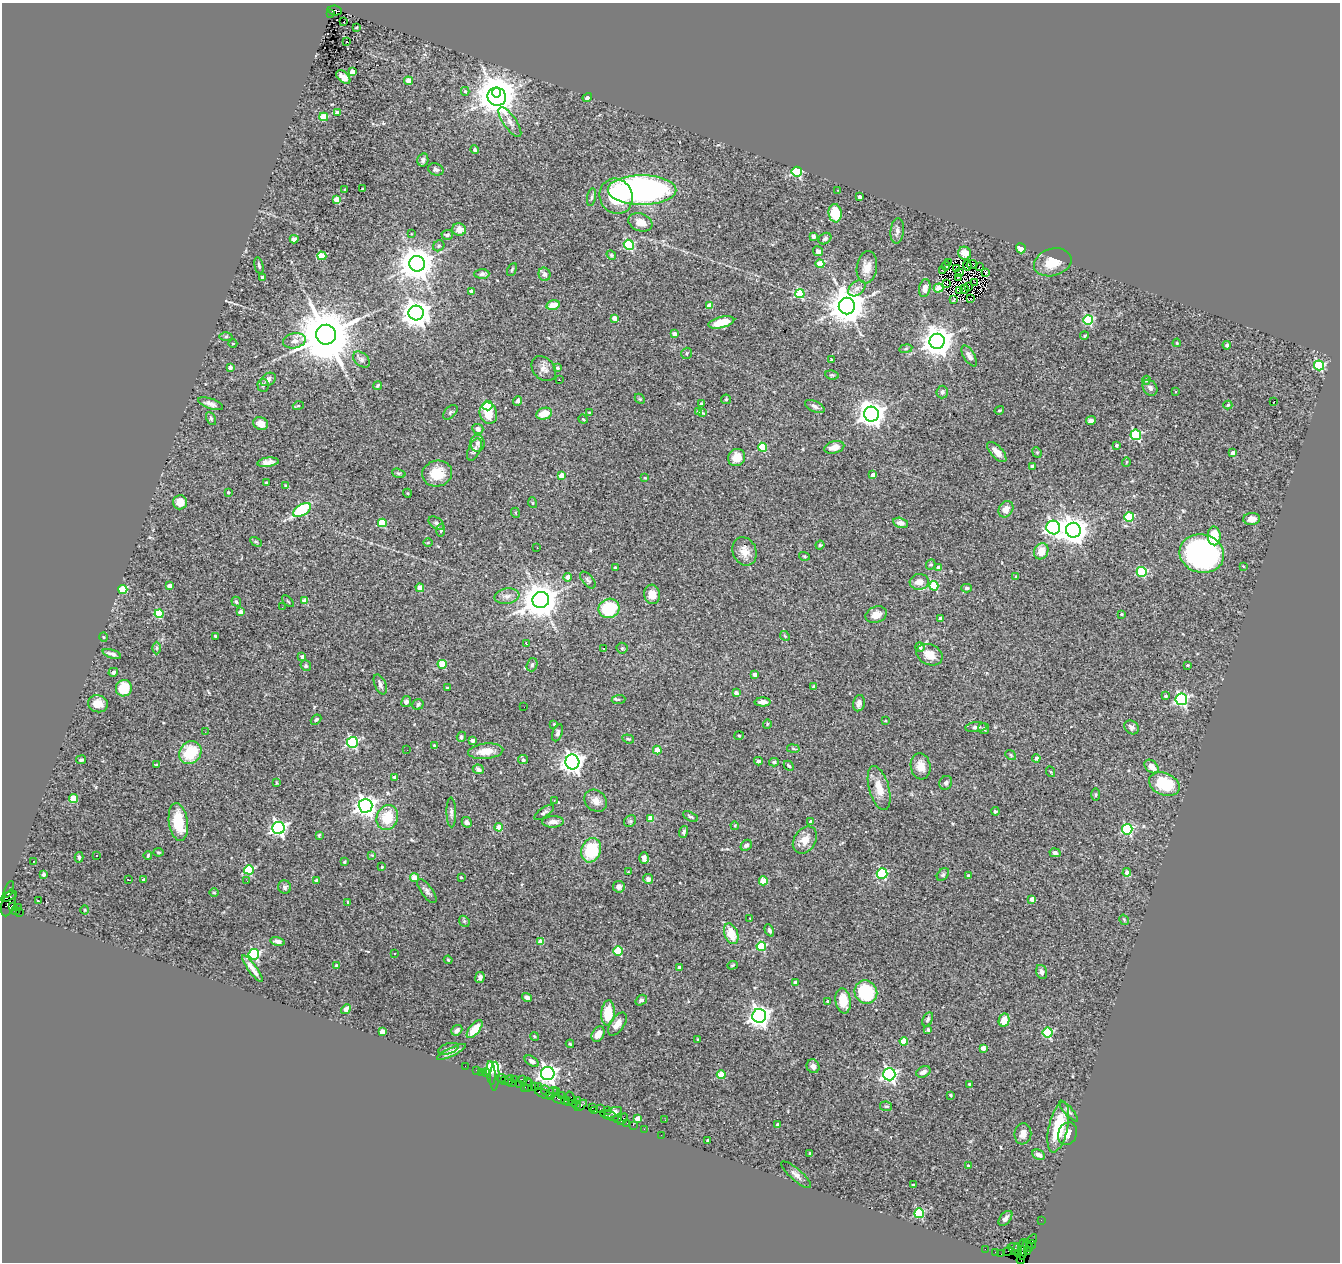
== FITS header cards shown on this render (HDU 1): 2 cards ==
NAXIS1  =                 1338
NAXIS2  =                 1260

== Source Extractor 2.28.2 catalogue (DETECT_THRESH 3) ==
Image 1338 x 1260 px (HDU 1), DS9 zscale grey, 1 PNG px = 1 image px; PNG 1342 x 1264 px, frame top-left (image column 1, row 1260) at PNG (2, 3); each listed source drawn as its Kron ellipse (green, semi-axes under 4 px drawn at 4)
Background 2.55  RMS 0.073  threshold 0.218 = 3 sigma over >= 5 px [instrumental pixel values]
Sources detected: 460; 1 with non-positive FLUX_AUTO (blend fragments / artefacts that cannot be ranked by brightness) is neither listed nor drawn; the other 459 listed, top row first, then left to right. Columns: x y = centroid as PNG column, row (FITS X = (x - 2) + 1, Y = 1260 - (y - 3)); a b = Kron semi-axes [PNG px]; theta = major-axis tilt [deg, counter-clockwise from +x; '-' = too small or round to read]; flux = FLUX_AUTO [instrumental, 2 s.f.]
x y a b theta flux
335 11 7 5 -6 1100
330 14 3 3 - 520
344 22 3 2 - 11
356 27 3 2 - 5.7
346 42 3 3 - 73
352 72 4 4 - 74
343 77 8 5 -41 34
408 81 4 4 - 70
465 91 4 3 - 8.4
497 93 5 4 - 5000
497 97 9 9 - 12000
587 97 5 4 - 10
337 113 4 3 - 39
324 117 4 4 - 140
510 122 17 6 -55 29
475 150 4 4 - 7.5
423 160 6 5 - 14
436 169 8 6 -19 14
797 172 5 5 - 570
345 189 3 3 - 6.1
363 189 3 3 - 9.1
642 190 34 14 0 1700
837 190 2 2 - 3.5
616 196 18 16 -63 180
592 197 9 3 79 8.7
859 197 3 3 - 23
337 199 4 4 - 85
835 213 9 6 -83 140
640 222 12 9 -20 53
459 229 7 6 - 43
897 231 12 7 84 22
411 234 3 2 - 3
447 235 5 5 - 15
813 236 4 3 - 12
294 239 4 4 - 16
825 239 7 5 35 13
629 245 5 5 - 420
439 246 6 5 - 7.9
1021 248 5 5 - 37
818 251 5 5 - 16
965 253 6 6 - 36
611 255 5 4 - 6
322 256 4 4 - 140
1053 262 19 13 17 91
949 263 3 2 - 3
417 264 8 7 - 10000
820 264 4 4 - 140
972 264 6 2 11 5.9
967 265 5 2 - 5.3
259 266 9 4 -77 9.9
946 266 4 2 - 6.9
979 266 3 2 - 3.5
867 267 16 10 82 53
512 269 7 3 63 6.7
956 269 2 2 - 3.2
942 270 3 2 - 2.7
959 272 4 2 - 0.98
985 273 3 2 - 7.1
482 274 7 4 2 12
544 274 7 6 - 17
262 277 3 3 - 9.4
958 277 3 2 - 5.5
975 282 3 2 - 3.5
947 283 4 2 - 1.7
968 286 3 2 - 4.3
857 288 10 6 39 23
925 288 9 5 79 43
939 288 5 4 - 150
964 289 4 2 - 2.9
960 290 3 2 - 4.3
472 291 4 4 - 14
800 294 4 4 - 260
971 298 2 2 - 1.8
954 300 4 2 - 3
553 305 7 4 14 53
709 306 4 4 - 73
847 306 8 8 - 12000
416 313 7 7 - 5400
614 318 4 4 - 45
1088 320 5 5 - 310
721 322 13 5 14 89
674 334 4 4 - 33
326 335 10 10 - 36000
226 336 6 4 1 7.1
1084 336 4 4 - 6.6
294 341 11 7 12 30
937 341 7 7 - 7900
1177 343 4 3 - 3.4
233 344 4 3 - 4.1
1227 345 4 4 - 16
906 349 7 3 9 6.4
686 353 6 5 - 8.5
969 356 12 5 -59 24
361 359 9 6 -40 17
831 360 3 2 - 4.8
1319 365 5 5 - 390
230 368 3 3 - 25
557 368 4 3 - 11
544 369 14 10 -46 31
832 375 7 4 -8 7.1
268 379 8 6 32 26
559 380 3 2 - 8.1
1146 380 4 4 - 6.7
263 385 6 5 - 9.1
378 385 4 4 - 6.5
1150 388 8 6 -52 21
1175 391 3 3 - 12
942 392 6 5 - 14
640 399 6 4 -44 6.2
726 399 5 4 - 5.7
518 401 4 4 - 14
1274 401 4 2 - 33
211 404 13 5 -19 22
701 404 4 3 - 8.2
1228 405 4 3 - 9.5
298 406 5 3 - 4.6
487 406 5 5 - 320
815 407 10 5 -24 15
999 410 5 3 - 5.5
698 411 4 3 - 16
450 412 8 5 45 11
589 412 3 3 - 5.7
488 413 11 8 -75 85
703 413 4 2 - 5.7
544 414 8 6 16 62
871 414 7 7 - 4800
211 418 7 4 -64 8.7
583 419 5 4 - 4.9
1091 420 5 4 - 25
261 424 7 6 - 44
478 429 5 5 - 22
1136 435 5 5 - 460
477 443 8 7 - 21
1116 446 3 3 - 9.2
762 447 4 4 - 210
834 447 10 6 15 35
474 449 12 6 67 20
997 452 12 6 -48 32
1037 452 5 4 - 6.8
1233 453 4 4 - 34
737 457 9 8 - 60
268 462 11 4 7 27
1126 462 5 3 - 3.8
1032 466 3 3 - 17
399 473 7 4 -17 7.6
437 474 15 13 12 100
562 475 4 4 - 62
873 475 4 3 - 30
645 478 3 3 - 5.5
266 483 4 3 - 12
286 486 4 3 - 8.5
228 492 3 3 - 6.6
407 493 4 3 - 4
180 502 7 7 - 43
533 503 5 3 - 4.7
1006 509 9 7 55 39
302 510 10 5 32 350
516 513 5 3 - 4.3
1129 517 5 4 - 250
1252 519 8 6 3 25
382 523 4 4 - 160
436 523 8 5 -35 12
901 523 8 5 -14 25
1053 528 7 6 - 1600
441 530 6 4 87 7.5
1073 530 7 7 - 5200
1214 536 9 6 -88 120
256 542 6 4 -28 6.2
428 543 5 3 - 4.4
820 545 4 4 - 6.7
537 548 2 2 - 2.8
745 551 15 12 -68 50
1041 551 8 7 - 72
1202 553 22 19 -13 1200
804 556 5 3 - 4.7
931 565 5 5 - 6.7
1243 566 4 3 - 3.8
615 568 4 3 - 4.8
938 568 4 4 - 35
1142 572 5 5 - 310
568 577 4 4 - 39
1016 577 4 3 - 6.9
588 580 10 5 -49 12
919 582 9 8 - 47
170 586 4 4 - 35
934 586 5 4 - 240
420 588 4 4 - 82
966 588 5 4 - 8.4
123 589 4 4 - 210
652 594 10 8 -85 46
507 596 12 7 9 27
541 600 8 8 - 12000
288 601 7 2 -45 4.5
305 601 4 4 - 87
236 602 5 4 - 11
282 607 2 2 - 8.5
609 608 10 9 - 300
241 612 4 4 - 35
159 614 4 4 - 240
1122 614 3 2 - 6
876 615 11 8 20 46
941 618 4 4 - 27
215 636 3 3 - 8.2
785 636 5 4 - 4.9
103 637 5 3 - 3.8
526 643 3 2 - 3.5
920 647 5 4 - 22
157 648 6 4 90 7.5
622 648 5 5 - 7.9
603 649 3 2 - 4.4
112 654 9 3 -19 16
930 655 13 10 -23 61
302 657 4 3 - 13
442 664 4 4 - 150
532 665 7 5 72 11
1187 665 3 3 - 4.2
306 666 5 5 - 8.8
113 672 5 4 - 14
755 674 4 3 - 32
380 684 11 5 -67 17
814 687 4 3 - 21
124 688 8 8 - 140
447 688 3 2 - 3.8
736 693 4 3 - 23
1165 696 3 3 - 7.9
619 699 7 3 6 6.2
1181 699 6 6 - 810
406 702 6 5 - 14
763 702 8 4 1 23
859 703 8 5 78 20
98 704 10 8 -14 49
418 704 6 5 - 10
524 707 2 2 - 9.8
316 720 6 4 41 8
885 721 3 2 - 4
554 724 3 3 - 4.3
767 724 5 3 - 3.8
976 727 11 5 5 17
1132 727 8 6 -42 15
984 729 5 5 - 11
205 732 3 2 - 4.5
557 733 9 5 69 12
739 735 5 3 - 5
461 737 5 4 - 9.7
628 739 6 4 -19 6.1
472 740 4 3 - 14
352 742 5 5 - 490
434 745 3 3 - 5.5
793 749 6 3 -9 6
407 750 2 2 - 5.6
657 750 4 4 - 99
486 751 17 7 6 75
190 753 12 10 51 180
1011 755 6 4 -39 7
1036 758 4 4 - 17
81 760 5 3 - 8.8
523 760 5 4 - 13
758 761 4 3 - 11
572 762 7 7 - 3200
774 762 5 4 - 7.8
157 765 3 2 - 5.7
789 766 5 4 - 8.2
921 766 13 10 -82 48
1151 766 8 5 -43 39
478 769 6 5 - 18
1051 772 5 3 - 4.2
394 777 3 3 - 6.6
277 783 4 2 - 4.1
946 783 7 6 - 14
1164 784 16 11 -23 200
879 788 23 10 -74 74
1096 795 6 3 -90 5.6
74 799 4 4 - 130
554 801 4 3 - 4.1
596 801 12 10 -42 37
366 806 7 7 - 2600
995 811 4 4 - 8.5
451 812 15 5 -88 16
544 812 11 4 35 12
387 817 12 10 68 130
690 817 8 4 -29 8.3
650 818 4 4 - 72
630 821 6 5 - 9.1
811 821 4 3 - 26
178 822 19 9 -82 170
467 822 5 5 - 13
553 822 11 5 2 27
735 826 4 4 - 5.3
499 827 4 4 - 65
278 828 6 6 - 1400
1127 829 5 5 - 490
684 832 6 4 72 10
319 835 3 3 - 5.3
805 840 14 10 56 52
746 845 6 5 - 12
591 850 12 9 68 210
158 852 5 3 - 4.9
1055 853 5 4 - 16
97 855 3 2 - 9.5
148 855 4 3 - 5.3
372 855 4 4 - 4.6
79 857 5 4 - 7.2
644 858 6 4 -88 20
33 861 3 2 - 5.5
344 862 3 2 - 5.6
382 867 3 3 - 5.6
249 870 5 4 - 340
628 872 3 3 - 25
1127 872 4 4 - 35
43 874 4 3 - 14
882 874 5 5 - 400
943 875 7 5 48 9.4
969 876 4 3 - 22
415 878 4 4 - 74
461 878 4 3 - 3.8
648 879 5 5 - 17
128 880 4 2 - 8.5
144 880 4 3 - 24
247 881 3 2 - 3.8
317 881 4 3 - 23
763 881 4 4 - 120
285 887 7 6 - 12
619 887 6 5 - 24
9 889 9 3 69 200
427 891 14 5 -53 20
214 892 4 3 - 4.2
9 896 9 3 26 710
1032 899 4 4 - 35
38 901 3 2 - 7
348 902 3 3 - 5
8 903 14 6 73 1700
12 906 4 3 - 910
18 907 2 2 - 45
16 910 3 2 - 89
85 910 4 3 - 4
19 912 2 2 - 74
750 919 3 2 - 3.7
1124 920 6 3 -58 5.2
464 921 6 4 -47 7
769 930 6 4 -64 9.6
731 934 11 6 -70 95
278 941 7 4 -12 18
540 942 4 4 - 68
761 946 5 4 - 290
618 951 4 4 - 220
254 954 5 5 - 540
395 954 3 3 - 16
448 960 4 3 - 5.6
732 965 5 4 - 6.1
336 966 4 3 - 12
679 967 3 3 - 21
253 969 16 4 -54 35
1042 972 7 5 -72 13
480 977 6 4 82 18
796 982 4 3 - 25
866 992 12 11 - 280
527 997 5 4 - 22
641 1000 6 5 - 13
827 1001 4 3 - 5.8
843 1001 13 7 -82 97
346 1009 5 4 - 44
608 1013 12 6 85 120
759 1016 7 7 - 2900
928 1019 7 4 63 10
1004 1020 7 5 77 61
617 1024 13 7 55 34
475 1029 11 5 51 74
457 1030 6 4 41 18
928 1030 3 3 - 11
382 1032 4 4 - 49
1048 1033 5 5 - 300
598 1034 8 5 58 40
534 1036 4 3 - 4.6
698 1039 4 3 - 4.2
904 1041 4 4 - 100
570 1044 4 4 - 6.5
983 1048 4 4 - 34
448 1049 11 5 17 13
451 1052 16 4 25 27
532 1061 8 4 -30 17
465 1066 2 2 - 30
813 1066 7 6 - 24
476 1070 2 2 - 72
481 1072 2 2 - 32
486 1072 4 3 - 140
923 1072 7 5 28 28
491 1073 12 4 -85 89
548 1074 6 6 - 2300
889 1074 6 6 - 1200
721 1075 4 4 - 140
495 1076 14 4 88 180
501 1078 5 2 - 150
522 1079 2 2 - 92
505 1080 3 3 - 280
509 1080 5 3 - 290
515 1080 3 2 - 190
528 1081 4 2 - 250
512 1082 2 2 - 170
520 1084 3 2 - 150
970 1084 3 3 - 7.8
529 1085 6 3 72 240
525 1087 3 3 - 170
534 1087 2 2 - 150
538 1087 2 2 - 77
546 1091 6 3 -65 460
557 1092 4 4 - 660
552 1093 7 5 51 380
544 1094 10 3 -22 680
561 1095 2 2 - 160
950 1095 3 3 - 9.1
558 1099 7 3 -24 600
572 1099 8 4 -61 730
565 1101 4 2 - 200
578 1101 3 3 - 390
568 1102 3 3 - 170
577 1105 3 2 - 170
581 1105 7 3 40 230
886 1106 6 4 -9 7.3
592 1108 2 2 - 57
600 1109 3 2 - 260
607 1110 3 2 - 150
595 1111 3 2 - 130
1068 1111 13 4 -49 12
613 1113 9 5 22 200
609 1116 9 2 -19 410
617 1118 3 2 - 180
637 1118 4 4 - 38
622 1119 6 2 56 360
665 1120 3 2 - 4.6
627 1123 2 2 - 39
633 1125 2 2 - 84
778 1125 4 3 - 15
1058 1127 26 9 77 200
644 1129 2 2 - 47
1023 1134 10 8 81 31
1067 1134 12 9 69 36
661 1135 2 2 - 74
708 1140 3 3 - 7.8
810 1154 3 3 - 6.8
1039 1155 7 5 -26 19
968 1166 3 3 - 12
796 1175 19 6 -40 25
913 1185 3 2 - 4.6
919 1213 5 5 - 380
1005 1218 9 5 49 19
1041 1220 2 2 - 47
1032 1239 6 3 38 370
1032 1244 4 3 - 220
1028 1246 7 3 -58 420
1018 1248 4 3 - 370
985 1249 2 2 - 56
1015 1249 7 5 -42 900
1022 1250 10 4 88 990
1008 1251 5 2 - 150
1027 1251 3 3 - 120
996 1253 3 2 - 110
1001 1254 2 2 - 100
1019 1254 3 3 - 150
1021 1259 4 4 - 150
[1 non-positive-flux detection neither listed nor drawn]